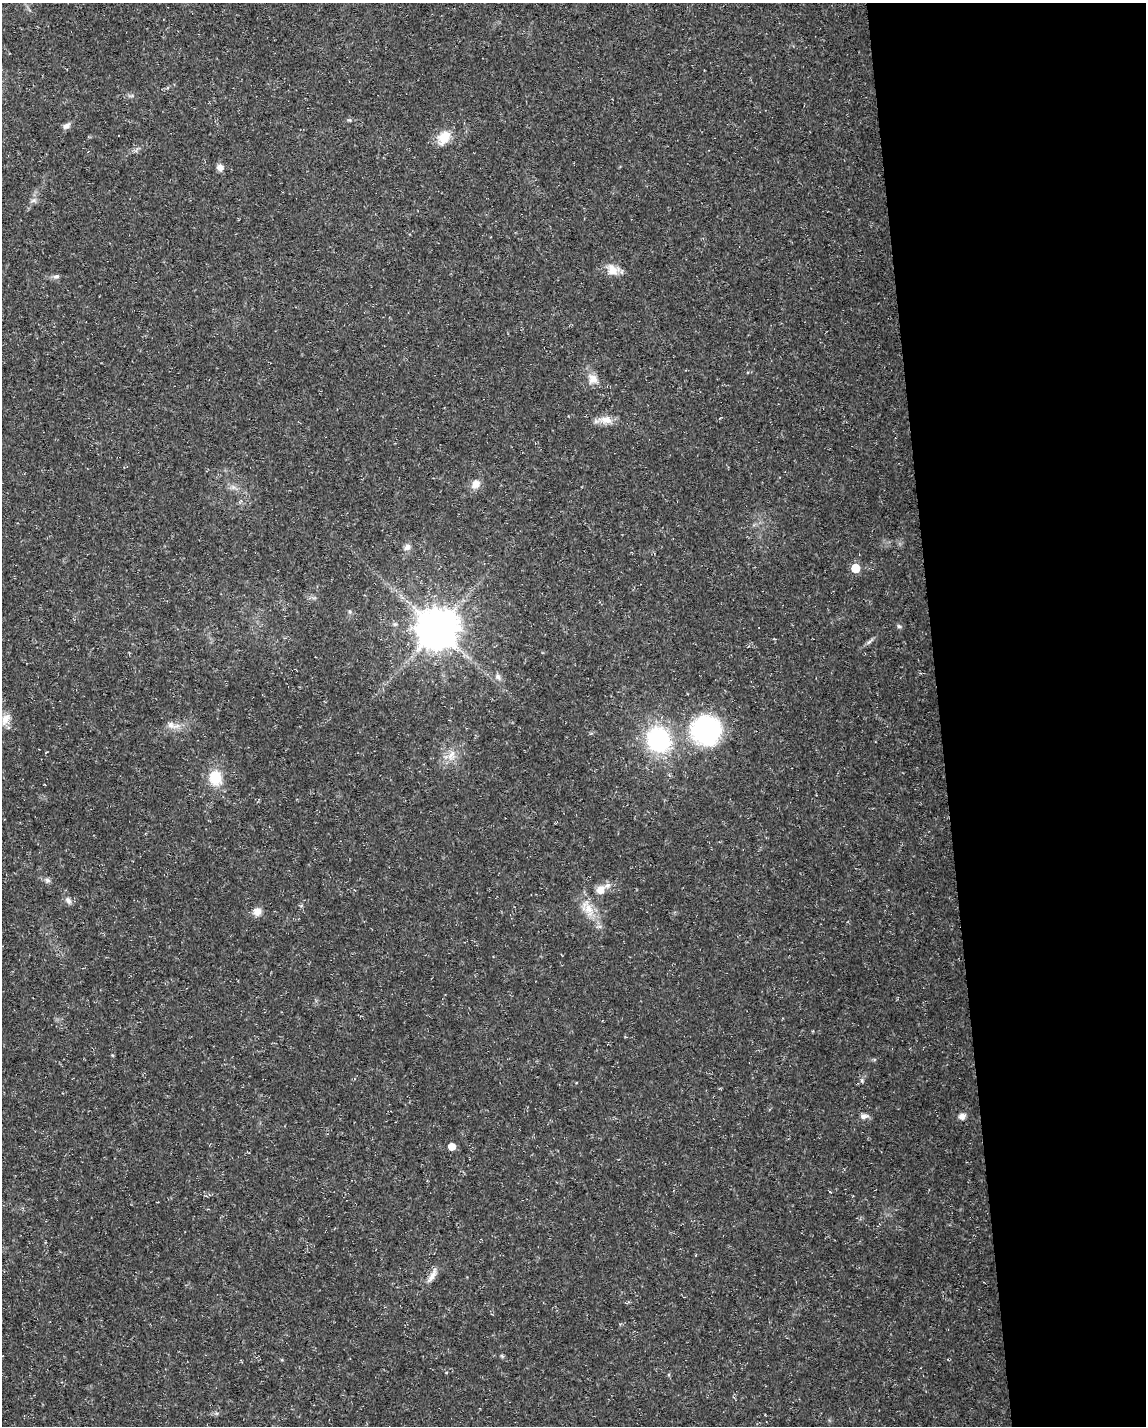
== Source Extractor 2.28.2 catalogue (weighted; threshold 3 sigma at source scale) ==
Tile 8 of 4 x 3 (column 4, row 2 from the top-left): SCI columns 3431-4574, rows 1477-2900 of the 4574 x 4333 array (HDU 1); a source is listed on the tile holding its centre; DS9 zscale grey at full resolution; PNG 1148 x 1428 px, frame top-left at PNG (2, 3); no overlay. Shown black and unused: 18% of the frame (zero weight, under 3 of 5 exposures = <1% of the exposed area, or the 3 px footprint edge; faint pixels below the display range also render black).
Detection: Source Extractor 2.28.2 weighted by HDU 2 'WHT'; one run over the whole footprint, this tile lists its part. Background 0.0165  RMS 0.0022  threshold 0.01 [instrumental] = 3 sigma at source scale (4.5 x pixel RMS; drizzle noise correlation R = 1.50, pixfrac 1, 0.0396/0.0396 arcsec/px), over >= 5 px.
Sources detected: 34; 1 inside a brighter listed object's ellipse — not listed separately; the other 33 listed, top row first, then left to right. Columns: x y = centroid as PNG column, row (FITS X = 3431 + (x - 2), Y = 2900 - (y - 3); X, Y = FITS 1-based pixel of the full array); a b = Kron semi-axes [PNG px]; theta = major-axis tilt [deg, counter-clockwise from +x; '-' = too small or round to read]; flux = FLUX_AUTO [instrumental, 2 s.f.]
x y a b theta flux
66 126 11 6 34 0.96
444 137 20 15 54 3.6
220 168 9 8 - 1
33 200 8 6 21 0.68
613 270 17 14 -21 2.7
56 276 8 6 12 0.66
593 379 14 13 - 2.1
606 420 22 10 -2 2.4
476 484 11 9 42 1.9
407 547 8 7 - 1.1
855 568 5 5 - 7.6
350 611 6 6 - 0.43
395 624 7 4 1 0.4
899 626 6 5 - 0.39
436 628 11 11 - 740
869 642 8 4 37 0.54
498 677 9 7 -64 0.85
5 719 17 10 60 2.3
172 726 21 8 -12 1.8
706 730 28 27 - 33
658 740 18 17 - 30
451 755 14 10 59 2.2
215 778 17 14 -78 5.8
47 880 9 6 -15 0.68
600 890 11 9 58 2
68 900 11 6 -53 0.91
588 908 29 14 -60 4.4
257 912 10 9 - 1.6
862 1080 6 4 73 0.4
864 1116 10 7 5 1
962 1116 8 6 31 1.1
452 1146 5 5 - 2.5
432 1276 22 7 61 1.8